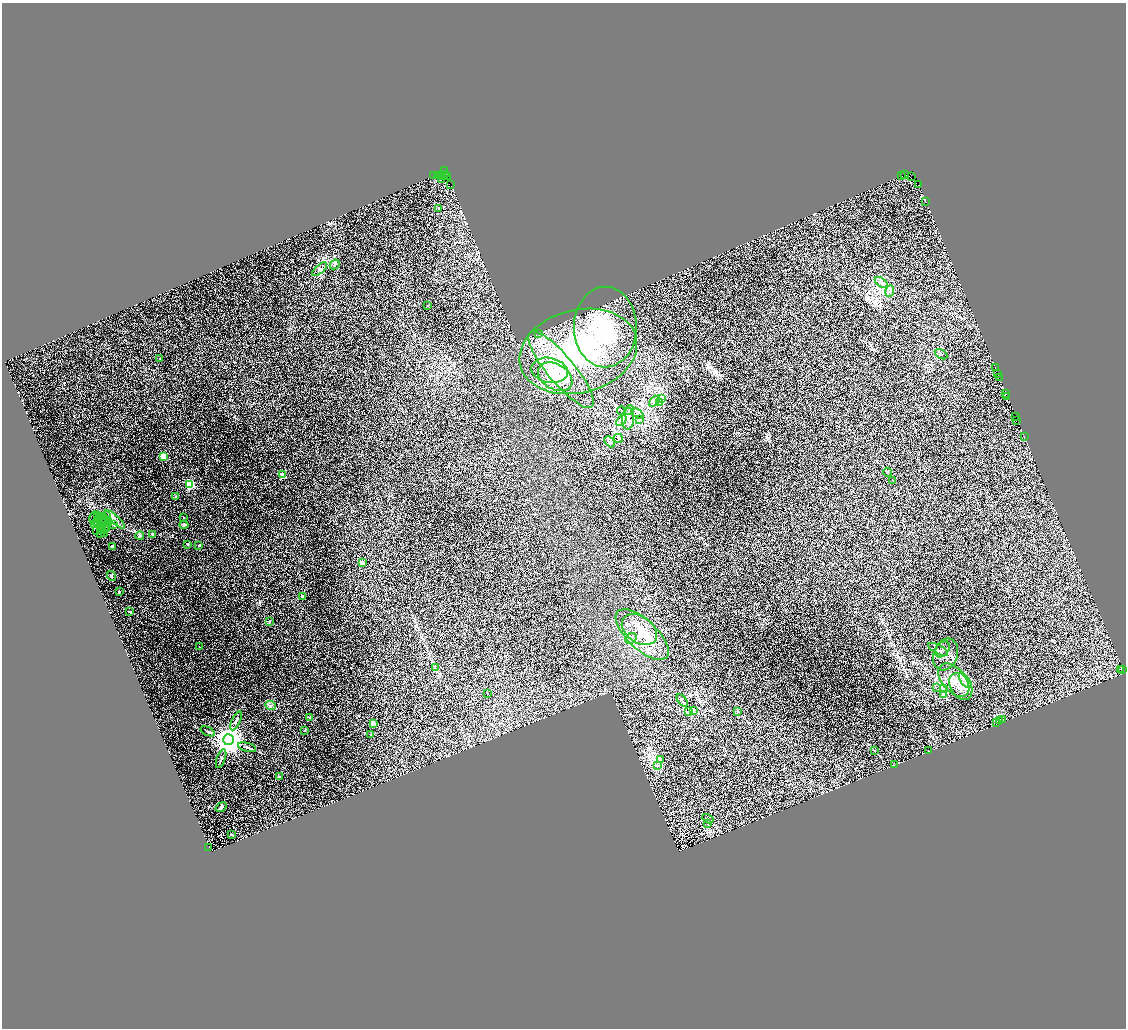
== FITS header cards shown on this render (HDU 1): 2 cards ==
NAXIS1  =                 2248
NAXIS2  =                 2052

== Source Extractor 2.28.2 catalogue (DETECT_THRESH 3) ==
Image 2248 x 2052 px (HDU 1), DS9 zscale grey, zoomed out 1/2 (1 PNG px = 2 x 2 image px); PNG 1128 x 1030 px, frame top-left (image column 2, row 2051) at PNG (2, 3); each listed source drawn as its Kron ellipse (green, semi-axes under 4 px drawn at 4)
Background 0.0587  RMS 0.021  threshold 0.0628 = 3 sigma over >= 5 px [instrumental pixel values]
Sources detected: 169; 37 cannot appear on this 1/2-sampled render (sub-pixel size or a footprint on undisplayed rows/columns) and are neither listed nor drawn; the other 132 listed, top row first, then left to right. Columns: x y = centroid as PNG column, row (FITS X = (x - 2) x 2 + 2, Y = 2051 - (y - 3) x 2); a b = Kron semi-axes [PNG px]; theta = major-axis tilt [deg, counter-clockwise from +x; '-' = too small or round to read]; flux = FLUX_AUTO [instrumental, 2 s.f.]
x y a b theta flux
444 171 2 1 - 2.4
441 174 2 2 - 85
445 175 2 2 - 64
904 175 2 1 - 5.5
433 176 2 2 - 150
437 176 2 1 - 4.9
447 176 2 1 - 11
901 176 2 2 - 270
911 176 2 1 - 60
442 177 2 1 - 4.7
441 179 2 1 - 6.1
450 184 3 1 - 250
918 185 2 1 - 240
925 202 2 2 - 1.6
438 208 2 2 - 7.2
334 264 5 2 - 3.5
319 269 9 2 41 5.7
881 282 7 3 -36 9.2
889 291 6 3 71 8.1
427 305 2 2 - 2.1
605 327 40 31 90 310
538 333 3 2 - 1.4
578 351 60 41 14 780
940 354 7 2 -32 3.8
159 359 2 2 - 6
995 368 2 1 - 12
549 370 18 12 -11 82
561 370 48 13 -50 200
997 373 2 1 - 9.8
555 377 18 12 -31 89
999 378 3 1 - 28
1005 394 2 1 - 15
1006 396 4 1 - 14
661 399 3 2 - 3.6
654 401 6 4 46 9
659 402 4 3 - 5.2
629 410 5 3 - 5.4
621 411 4 3 - 2.8
637 414 7 3 -38 8.2
1015 416 2 2 - 11
627 419 11 6 86 22
639 420 3 2 - 3.4
1016 420 2 1 - 4.4
621 421 6 4 42 11
1024 437 3 2 - 13
618 438 5 4 - 6.5
609 442 6 4 -44 7.9
163 456 3 3 - 95
887 472 4 2 - 2.7
282 475 3 2 - 56
892 480 2 1 - 1.1
189 485 3 3 - 210
175 497 3 2 - 3.9
97 516 3 2 - 0.45
99 516 3 1 - 0.071
102 516 2 1 - 2.3
106 516 2 1 - 0.62
93 517 6 3 75 2.8
183 517 2 2 - 2
104 518 2 1 - 1.1
114 519 13 4 -42 20
102 520 6 2 -58 5.2
107 521 4 3 - 0.12
97 522 5 2 - 7.1
104 522 2 1 - 2.4
108 524 2 1 - 2.1
94 525 4 2 - 9.1
113 525 4 1 - 2.8
183 525 4 4 - 7.6
104 527 2 1 - 0.58
101 529 4 2 - 1.6
104 529 2 1 - 1.5
106 529 2 1 - 1.6
96 531 2 2 - 9.2
104 533 3 1 - 5.2
100 534 3 1 - 6.7
152 534 3 2 - 2.7
139 536 4 4 - 6.6
187 544 2 2 - 7
198 545 3 3 - 3.3
112 546 3 2 - 4
361 562 2 2 - 39
111 576 5 2 - 3.6
119 592 2 2 - 5.2
302 596 3 3 - 3
129 612 4 2 - 4.7
269 621 2 2 - 12
639 630 19 13 -34 75
642 635 33 14 -43 140
630 638 6 4 37 12
199 646 2 2 - 1.4
938 649 11 3 -29 8.6
942 649 9 6 52 15
945 654 16 12 71 35
435 668 3 3 - 2.4
1120 669 2 1 - 2.1
1122 669 2 1 - 11
953 680 19 11 -50 63
965 681 9 3 -53 13
960 686 14 10 -57 49
936 687 3 3 - 3
943 689 3 3 - 4.9
487 694 2 1 - 1.1
943 695 3 3 - 3.9
682 700 7 2 -52 4.7
270 705 5 3 - 8.5
693 710 4 2 - 3.7
688 711 3 2 - 2.3
737 711 3 2 - 1.9
309 718 2 2 - 17
999 720 4 3 - 3.5
1002 720 2 2 - 1.7
236 721 10 3 65 7.7
996 722 3 2 - 1.7
373 724 2 2 - 47
304 730 2 2 - 4
207 731 7 3 -22 5.9
370 735 2 2 - 1.6
228 740 5 5 - 6800
247 747 9 3 -16 7.8
874 750 4 2 - 2.2
928 751 3 2 - 1.2
221 759 10 2 71 6
660 760 3 2 - 2.6
894 765 3 2 - 1.2
657 766 3 3 - 4.5
279 777 2 2 - 12
220 807 6 4 37 6.9
707 819 6 2 -28 3.8
707 824 3 3 - 3.2
231 834 2 2 - 3.1
208 847 2 1 - 8.8
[37 sub-pixel or undisplayed-footprint detections neither listed nor drawn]